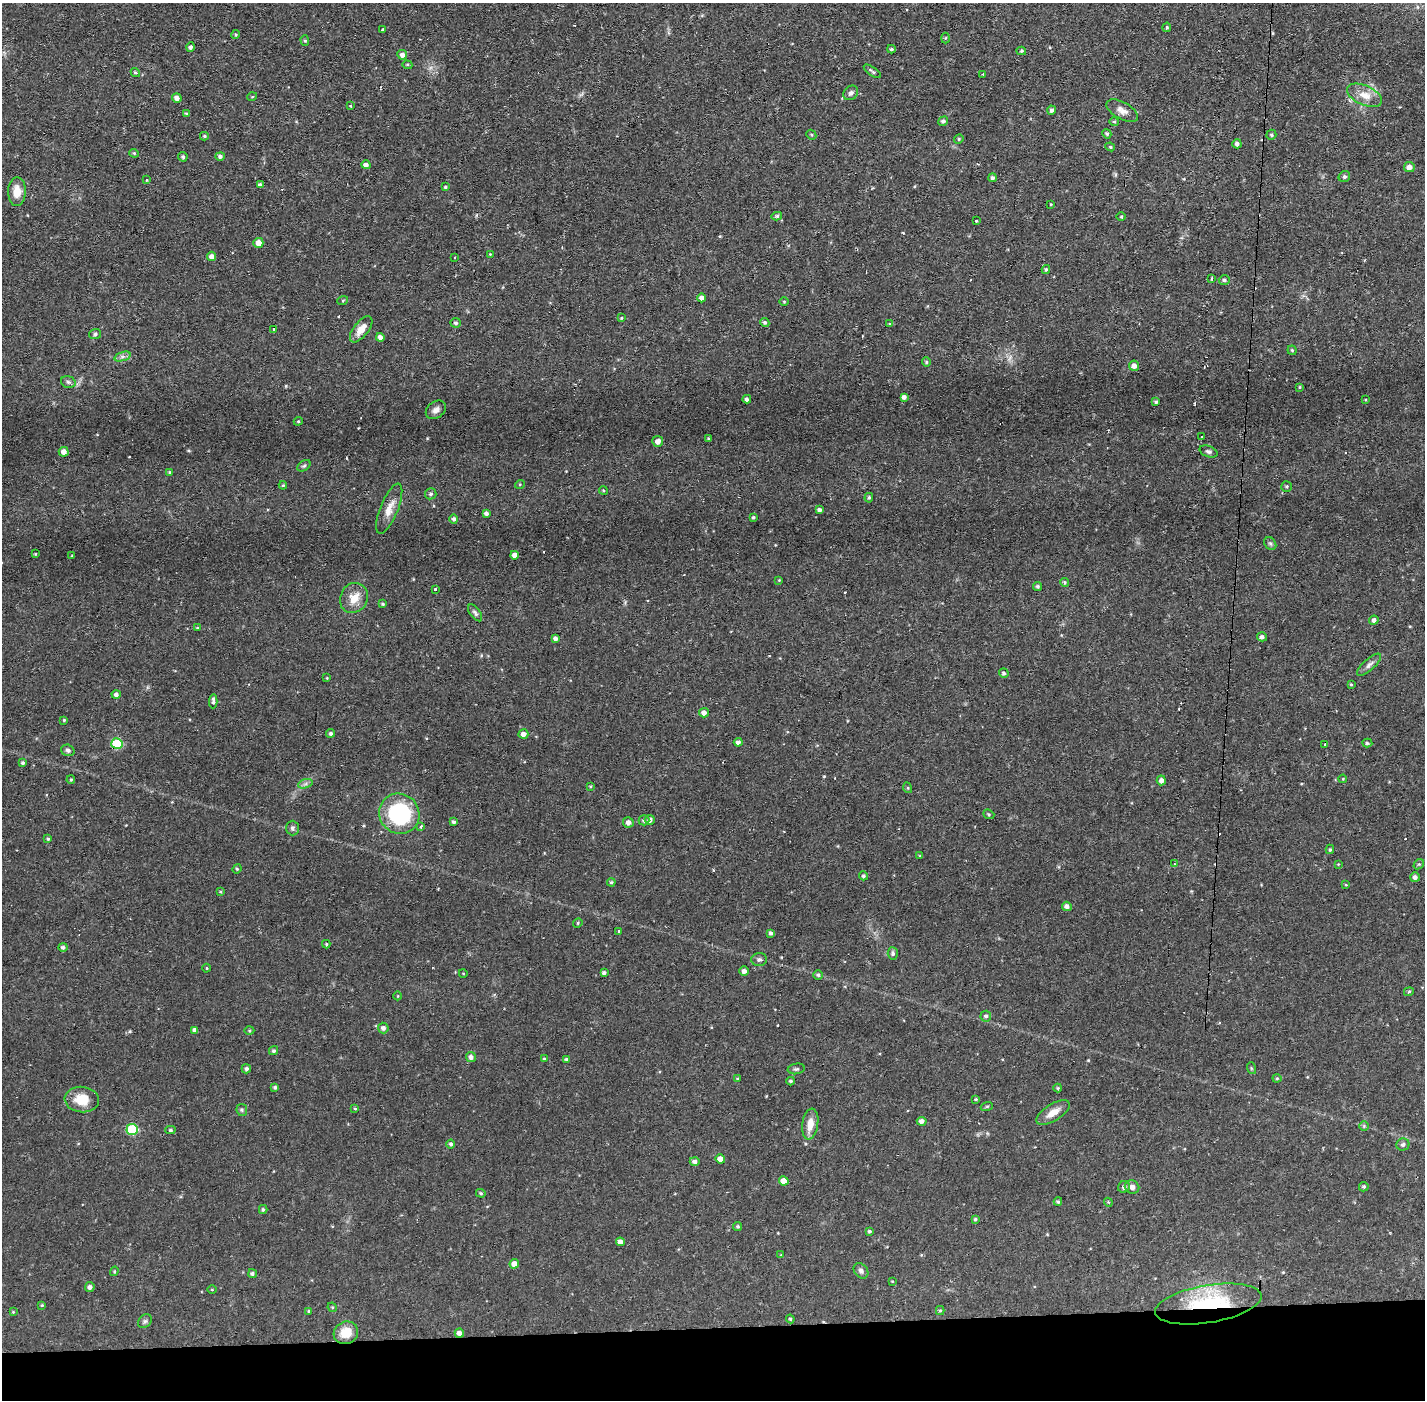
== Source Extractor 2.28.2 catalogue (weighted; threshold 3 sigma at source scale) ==
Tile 8 of 3 x 3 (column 2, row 3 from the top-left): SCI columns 1423-2845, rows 54-1451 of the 4267 x 4300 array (HDU 1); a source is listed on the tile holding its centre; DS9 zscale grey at full resolution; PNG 1427 x 1402 px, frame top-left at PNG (2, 3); each listed source drawn as its Kron ellipse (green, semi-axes under 4 px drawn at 4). Shown black and unused: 5% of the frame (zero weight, under 2 of 3 exposures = <1% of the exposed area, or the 3 px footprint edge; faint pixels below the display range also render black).
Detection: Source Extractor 2.28.2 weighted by HDU 2 'WHT'; one run over the whole footprint, this tile lists its part. Background 0.0582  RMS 0.006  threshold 0.0272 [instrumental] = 3 sigma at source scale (4.5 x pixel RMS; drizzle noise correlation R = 1.50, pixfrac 1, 0.05/0.05 arcsec/px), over >= 5 px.
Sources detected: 238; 11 cosmic-ray / hot-pixel residue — neither listed nor drawn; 1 inside a brighter listed object's ellipse — not listed separately; the other 226 listed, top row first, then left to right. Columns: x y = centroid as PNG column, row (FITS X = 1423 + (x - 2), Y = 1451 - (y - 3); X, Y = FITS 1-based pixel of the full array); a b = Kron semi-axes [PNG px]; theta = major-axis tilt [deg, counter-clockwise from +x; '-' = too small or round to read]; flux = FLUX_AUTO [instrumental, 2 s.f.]
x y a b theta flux
1167 27 4 4 - 0.74
383 30 3 3 - 9.8
236 34 4 4 - 0.63
945 38 5 3 - 0.6
305 41 5 4 - 0.8
190 47 4 4 - 1.6
891 49 4 3 - 0.97
1021 51 5 4 - 1
402 55 5 4 - 2.7
407 65 5 4 - 0.81
872 71 10 3 -35 1.1
135 72 5 4 - 0.89
983 74 3 2 - 0.44
851 93 8 6 44 1.8
1364 95 19 9 -24 7.2
252 97 5 3 - 0.52
177 98 5 4 - 2.6
351 106 3 3 - 0.95
1052 110 4 4 - 1.5
1122 111 17 8 -29 4.3
186 114 4 3 - 0.61
943 121 5 4 - 1.3
1114 122 5 4 - 0.77
1107 134 5 4 - 1.1
811 135 5 4 - 0.87
1271 135 5 4 - 1
204 136 4 4 - 0.79
959 139 5 4 - 0.73
1237 144 4 4 - 1.8
1110 147 5 4 - 0.78
134 153 4 4 - 0.64
220 156 5 4 - 1.5
183 157 5 4 - 1.1
366 165 5 4 - 2.8
1409 167 5 5 - 3.6
1344 177 6 5 - 1.1
992 178 4 4 - 1.4
146 180 3 3 - 1.2
260 185 4 3 - 1.7
445 187 4 4 - 0.69
17 192 14 9 88 7.7
1051 204 3 3 - 0.45
777 216 5 4 - 1.1
1121 217 5 3 - 0.7
976 221 3 3 - 1.1
258 243 5 5 - 5.5
490 254 3 3 - 0.44
212 256 5 4 - 3
455 257 3 2 - 0.99
1046 269 4 3 - 0.8
1212 278 3 3 - 1.8
1224 280 5 4 - 1.1
702 298 4 4 - 1.8
343 300 5 3 - 0.6
784 301 5 3 - 0.56
621 318 4 3 - 0.46
456 323 5 5 - 1.2
765 323 5 4 - 1.1
890 324 4 4 - 0.63
274 329 3 3 - 1.4
361 329 15 7 52 6.4
95 334 6 5 - 1.1
380 337 4 4 - 2.3
1292 350 4 4 - 0.77
123 356 8 4 19 1.6
926 362 5 4 - 0.77
1134 366 5 5 - 2.8
68 382 7 5 -18 1.6
1300 387 3 2 - 0.47
904 397 4 4 - 2.2
747 399 4 3 - 1.5
1365 400 4 2 - 0.48
1156 402 4 4 - 0.96
436 410 11 8 36 3
298 421 4 4 - 0.65
1201 437 3 3 - 1.5
709 439 3 3 - 0.88
658 441 5 5 - 2.9
1208 451 9 5 -20 1.5
64 452 5 4 - 3.5
304 466 7 5 37 1.1
169 472 4 3 - 0.49
520 484 5 3 - 0.49
283 485 4 4 - 0.61
1286 486 5 5 - 1.1
603 490 4 3 - 0.62
431 494 6 5 - 1.3
869 498 5 4 - 0.78
389 509 27 9 68 6.7
819 510 4 3 - 1.5
486 513 4 3 - 1.6
753 517 3 3 - 0.85
454 519 5 4 - 1.5
1270 543 7 5 -53 1.2
35 554 4 3 - 0.44
514 555 4 4 - 3
72 556 3 3 - 0.47
779 580 3 3 - 0.43
1064 582 4 4 - 0.93
1037 586 4 4 - 1
435 589 3 3 - 2.3
354 598 15 13 62 8.5
383 604 4 3 - 0.79
475 613 10 5 -53 1.4
1374 620 4 4 - 2
197 628 3 3 - 0.5
1262 637 5 4 - 1.8
555 639 4 4 - 1.9
1369 665 15 5 42 2.6
1004 673 5 4 - 1.3
327 678 3 3 - 0.43
1351 684 4 4 - 0.58
116 695 4 4 - 1.9
213 701 7 3 87 2.2
704 713 5 5 - 2.5
64 720 4 3 - 0.58
331 733 4 4 - 1.3
523 734 5 4 - 3.1
738 742 4 4 - 1.9
1367 743 5 4 - 0.88
117 744 5 5 - 25
1325 744 3 3 - 1.1
68 750 7 5 -18 1.6
23 763 4 4 - 1.1
71 779 4 3 - 0.74
1343 779 4 3 - 0.53
1161 780 5 4 - 2.5
305 784 7 4 18 1.5
590 786 4 3 - 0.6
908 788 5 3 - 0.62
399 814 20 19 - 55
989 814 6 4 -22 0.81
644 820 5 5 - 1.5
650 820 5 4 - 2.5
454 822 3 3 - 1.4
628 822 5 5 - 2.5
421 827 3 3 - 1.7
292 828 7 6 - 1.4
48 839 4 4 - 0.7
1330 849 5 3 - 0.81
920 856 4 3 - 0.56
1175 864 4 4 - 0.81
1338 864 3 3 - 0.45
1419 864 6 4 41 0.77
237 869 5 4 - 0.77
863 876 4 4 - 1.1
1415 877 5 4 - 2
611 882 4 4 - 0.99
1346 885 4 3 - 0.48
220 892 4 3 - 0.66
1067 906 5 4 - 2.2
578 923 5 4 - 0.68
618 932 3 3 - 3.7
770 933 3 3 - 1.4
326 944 4 4 - 0.77
63 947 4 4 - 1.5
893 953 6 5 - 1.3
759 960 8 6 3 1.6
207 968 4 3 - 0.5
744 971 5 5 - 1.9
463 973 4 3 - 0.42
604 973 4 3 - 1.3
818 975 5 4 - 0.94
1409 992 5 3 - 0.73
398 996 4 3 - 0.42
986 1016 5 5 - 1.3
383 1028 5 5 - 2
195 1030 4 4 - 2.6
249 1031 5 3 - 0.58
274 1051 5 4 - 1.1
471 1057 5 5 - 2.1
544 1059 3 3 - 0.65
567 1060 4 4 - 1.3
1251 1068 6 4 -72 0.68
246 1069 5 4 - 1.3
796 1069 8 5 9 1.1
1277 1078 4 4 - 0.7
738 1079 4 3 - 0.6
791 1081 4 3 - 1.1
275 1087 3 3 - 1
1058 1088 4 4 - 0.61
976 1099 4 3 - 0.76
82 1100 17 13 -6 12
987 1106 6 4 19 0.75
355 1109 4 3 - 0.65
242 1110 6 5 - 1.1
1053 1113 19 8 32 6.4
922 1121 5 4 - 2.5
810 1124 15 8 80 6.9
1364 1126 5 5 - 0.85
132 1129 6 5 - 40
170 1130 5 4 - 1
451 1144 4 4 - 1.2
1403 1144 6 6 - 1.4
720 1159 4 4 - 4.7
695 1162 5 4 - 1.8
784 1181 5 4 - 5.8
1124 1187 6 5 - 1.7
1132 1187 7 6 - 2.8
1364 1187 5 4 - 1
481 1193 5 4 - 0.84
1058 1201 4 3 - 0.96
1108 1202 4 3 - 0.54
263 1209 4 3 - 0.98
975 1219 4 4 - 0.73
738 1226 4 4 - 0.92
869 1231 4 3 - 0.99
620 1242 4 4 - 2.7
781 1255 4 4 - 0.43
514 1264 4 4 - 4.4
114 1271 5 3 - 0.64
861 1271 8 6 -50 1.9
252 1273 4 4 - 1.2
892 1281 4 2 - 0.39
90 1287 5 4 - 2.1
212 1290 4 3 - 0.47
1208 1304 54 18 9 48
42 1305 3 3 - 0.61
332 1307 5 4 - 0.69
940 1310 4 4 - 0.76
309 1311 4 4 - 0.73
13 1312 4 4 - 0.52
790 1319 4 3 - 0.69
145 1321 8 6 44 1.3
346 1333 12 11 - 10
459 1333 5 4 - 2.9
Overlapping masked pixels (flux is a lower limit): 3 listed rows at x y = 117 744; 1208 1304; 459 1333